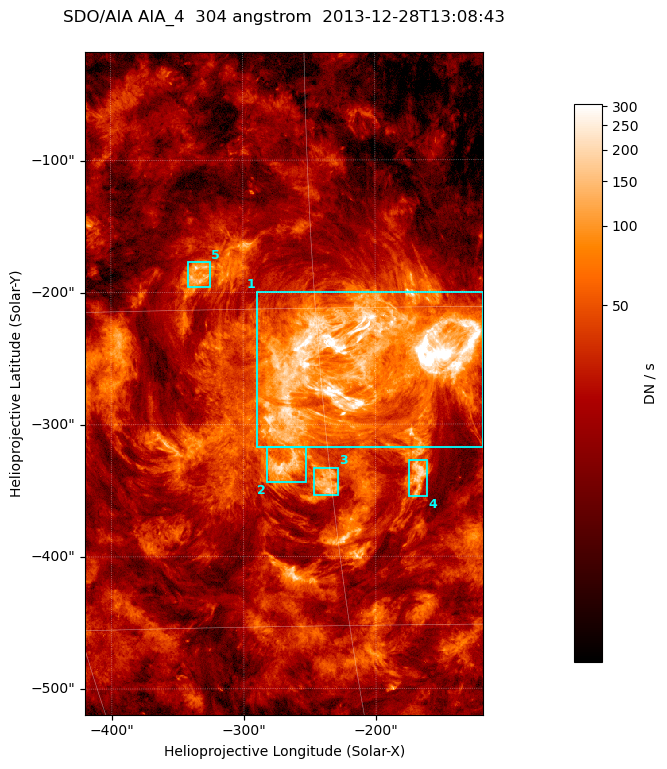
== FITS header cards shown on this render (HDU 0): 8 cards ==
TELESCOP= 'SDO/AIA '
INSTRUME= 'AIA_4   '
WAVELNTH=                  304
WAVEUNIT= 'angstrom'
DATE-OBS= '2013-12-28T13:08:43.13'
CTYPE1  = 'HPLN-TAN'
CTYPE2  = 'HPLT-TAN'
BUNIT   = 'DN / s  '

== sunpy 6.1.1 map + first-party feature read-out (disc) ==
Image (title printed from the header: SDO/AIA AIA_4  304 angstrom  2013-12-28T13:08:43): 502 x 835 px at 0.6 arcsec/px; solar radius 976 arcsec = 1626 px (partial field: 5.0% of the solar disc is inside the frame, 100% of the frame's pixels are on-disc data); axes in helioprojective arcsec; data unit DN / s (BUNIT, on the colour bar)
Orientation: roll -0.132 deg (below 1 deg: not rotated)
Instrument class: DISC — disc imager (sunpy class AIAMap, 304 A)
Bright regions (active regions / flare kernels): reference = the on-disc median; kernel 5 px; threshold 5 sigma = 70.4 DN / s over a disc level ~21.5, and >= 1.15x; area >= 419 px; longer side >= 6 px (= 3.6 arcsec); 5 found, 5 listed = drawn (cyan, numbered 1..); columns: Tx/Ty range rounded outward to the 2 arcsec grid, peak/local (2 s.f.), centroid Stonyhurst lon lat
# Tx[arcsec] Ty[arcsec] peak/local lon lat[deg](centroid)
1 -290..-118 -318..-198 20 -13 -17
2 -282..-252 -344..-316 10 -17 -22
3 -248..-228 -354..-332 8.3 -15 -23
4 -176..-160 -356..-326 9.1 -11 -23
5 -342..-324 -196..-176 7.6 -20 -13